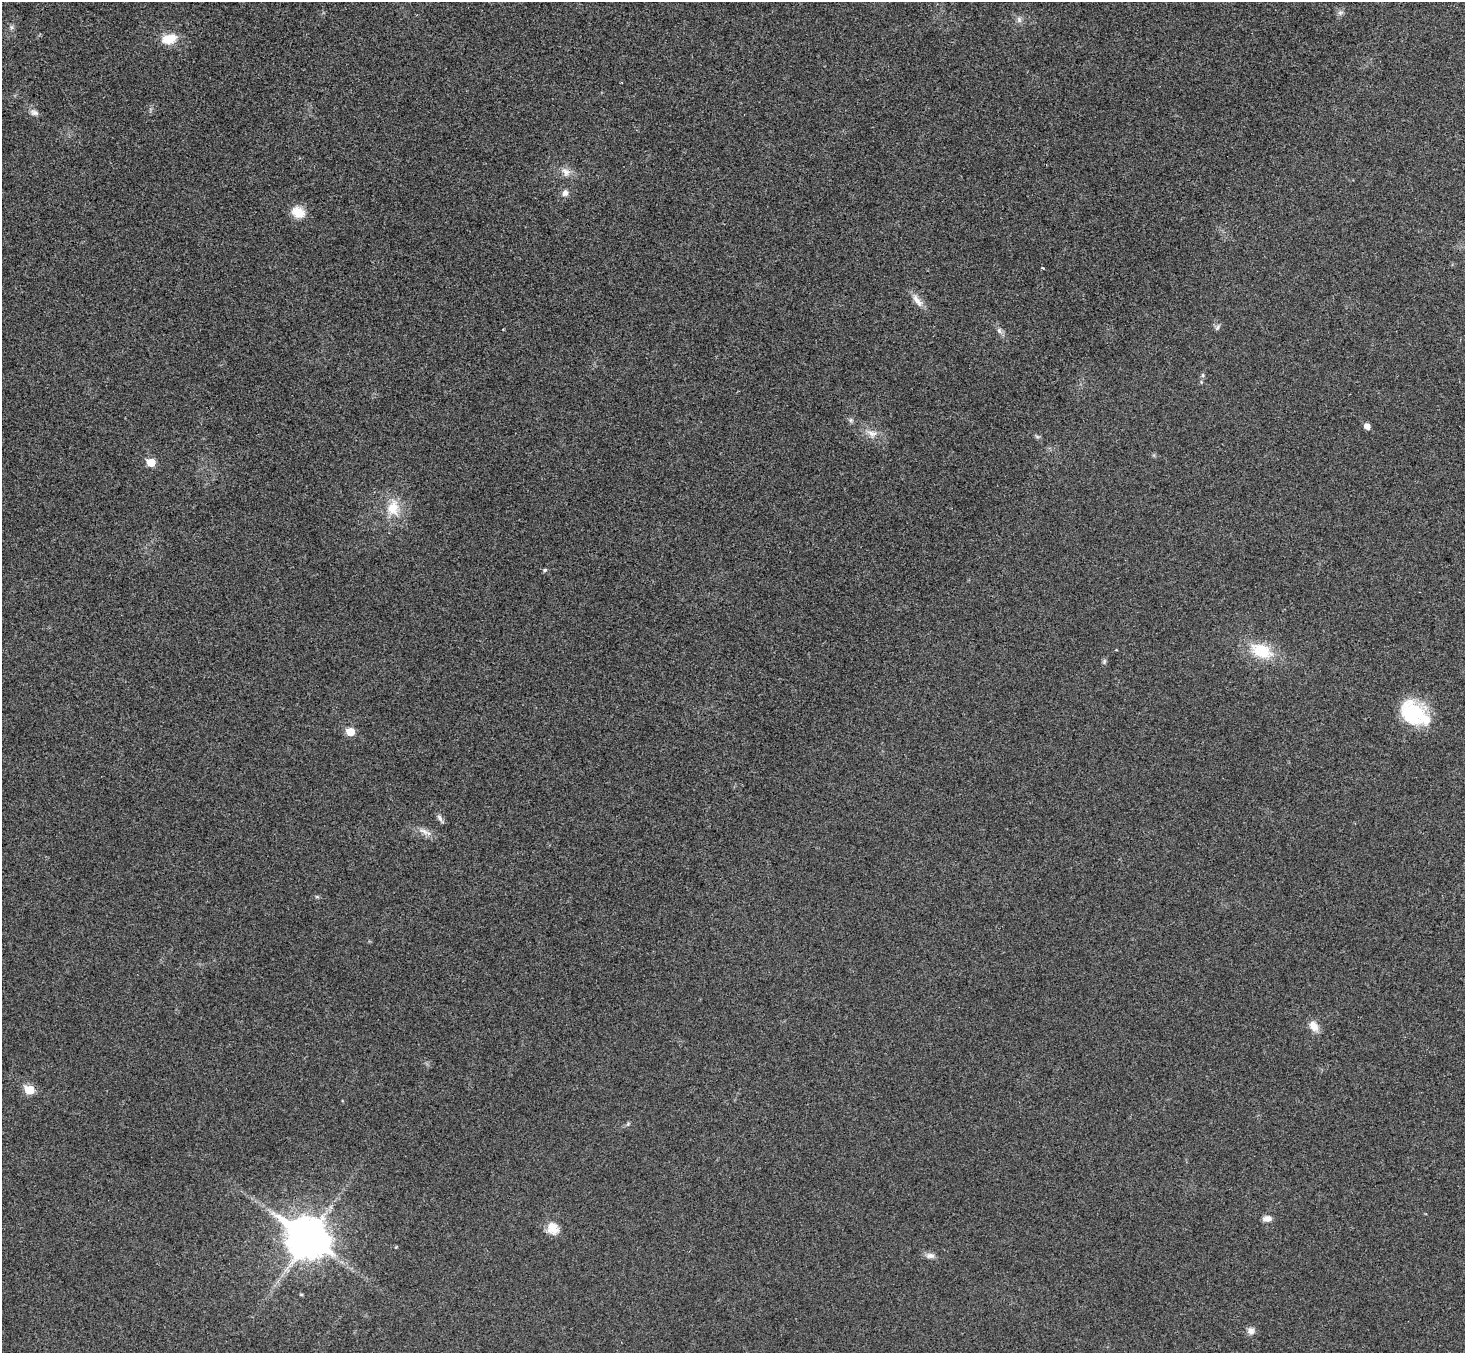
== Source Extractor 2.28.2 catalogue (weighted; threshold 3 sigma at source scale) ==
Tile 10 of 4 x 4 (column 2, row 3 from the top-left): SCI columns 1500-2962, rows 1553-2903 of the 5927 x 5945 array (HDU 1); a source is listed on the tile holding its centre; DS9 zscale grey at full resolution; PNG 1467 x 1355 px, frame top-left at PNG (2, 2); no overlay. Shown black and unused: <1% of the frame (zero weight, under 3 of 4 exposures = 6% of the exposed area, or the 3 px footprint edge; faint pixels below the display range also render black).
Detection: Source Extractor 2.28.2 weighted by HDU 2 'WHT'; one run over the whole footprint, this tile lists its part. Background 0.0304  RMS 0.0054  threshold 0.0243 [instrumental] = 3 sigma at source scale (4.5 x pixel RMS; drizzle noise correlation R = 1.50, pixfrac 1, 0.05/0.05 arcsec/px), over >= 5 px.
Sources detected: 35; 1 inside a brighter listed object's ellipse — not listed separately; the other 34 listed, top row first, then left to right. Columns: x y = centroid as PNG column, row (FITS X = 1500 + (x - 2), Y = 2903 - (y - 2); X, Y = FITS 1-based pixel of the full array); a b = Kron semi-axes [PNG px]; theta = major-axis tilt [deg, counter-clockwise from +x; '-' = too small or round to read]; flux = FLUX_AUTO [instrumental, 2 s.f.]
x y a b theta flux
1340 13 6 6 - 1.5
1019 20 9 6 -64 1.8
11 27 7 4 -90 1.1
169 39 19 12 15 9.6
34 112 13 7 -17 2.3
565 172 13 8 -52 3.6
565 193 7 7 - 2.7
298 212 18 14 -21 7.4
1043 268 4 2 - 0.6
917 300 22 8 -55 4.6
1217 327 8 5 70 1.1
999 330 8 6 -75 1.7
1203 375 6 4 89 0.84
851 420 6 6 - 1.1
1367 426 5 5 - 3.7
872 433 16 9 -25 4.8
151 462 6 6 - 11
393 508 21 15 89 12
545 570 5 4 - 0.93
1261 651 27 15 -22 20
1104 661 8 5 71 1
1413 714 32 25 -43 31
350 732 6 6 - 10
440 818 13 5 -58 1.7
424 831 16 6 -23 3.5
317 897 6 4 -19 0.68
1314 1026 14 9 -57 5.4
29 1090 7 6 - 14
1267 1219 10 7 8 3.1
553 1228 17 14 -60 6.9
308 1238 17 13 -35 1100
930 1256 12 7 -3 2.5
301 1294 5 3 - 0.53
1251 1331 9 9 - 2.8